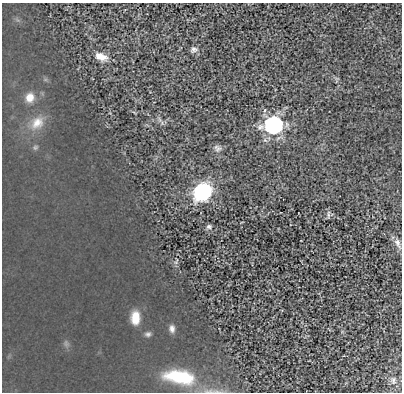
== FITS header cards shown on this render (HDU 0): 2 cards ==
NAXIS1  =                  400
NAXIS2  =                  390

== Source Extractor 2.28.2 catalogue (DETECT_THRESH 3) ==
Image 400 x 390 px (HDU 0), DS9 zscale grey, 1 PNG px = 1 image px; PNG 404 x 394 px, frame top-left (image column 1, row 390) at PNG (2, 3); no overlay
Background 9.69e-06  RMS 2.4e-04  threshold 7.31e-04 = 3 sigma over >= 5 px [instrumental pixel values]
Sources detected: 15; all 15 listed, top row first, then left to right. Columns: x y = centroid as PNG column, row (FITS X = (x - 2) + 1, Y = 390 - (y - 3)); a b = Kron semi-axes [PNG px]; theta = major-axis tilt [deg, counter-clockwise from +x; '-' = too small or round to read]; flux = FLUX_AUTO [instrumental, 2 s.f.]
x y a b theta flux
194 49 8 7 - 0.046
101 56 15 8 -17 0.14
30 97 11 10 - 0.13
37 123 17 11 46 0.17
273 125 9 9 - 3.4
217 148 11 7 -34 0.05
202 192 13 11 43 1.5
328 215 8 3 -85 0.027
209 227 6 6 - 0.034
397 243 14 7 -65 0.078
135 318 15 9 89 0.2
172 329 10 6 -83 0.054
148 334 6 6 - 0.031
179 377 38 15 -9 0.66
393 380 8 6 -77 0.044